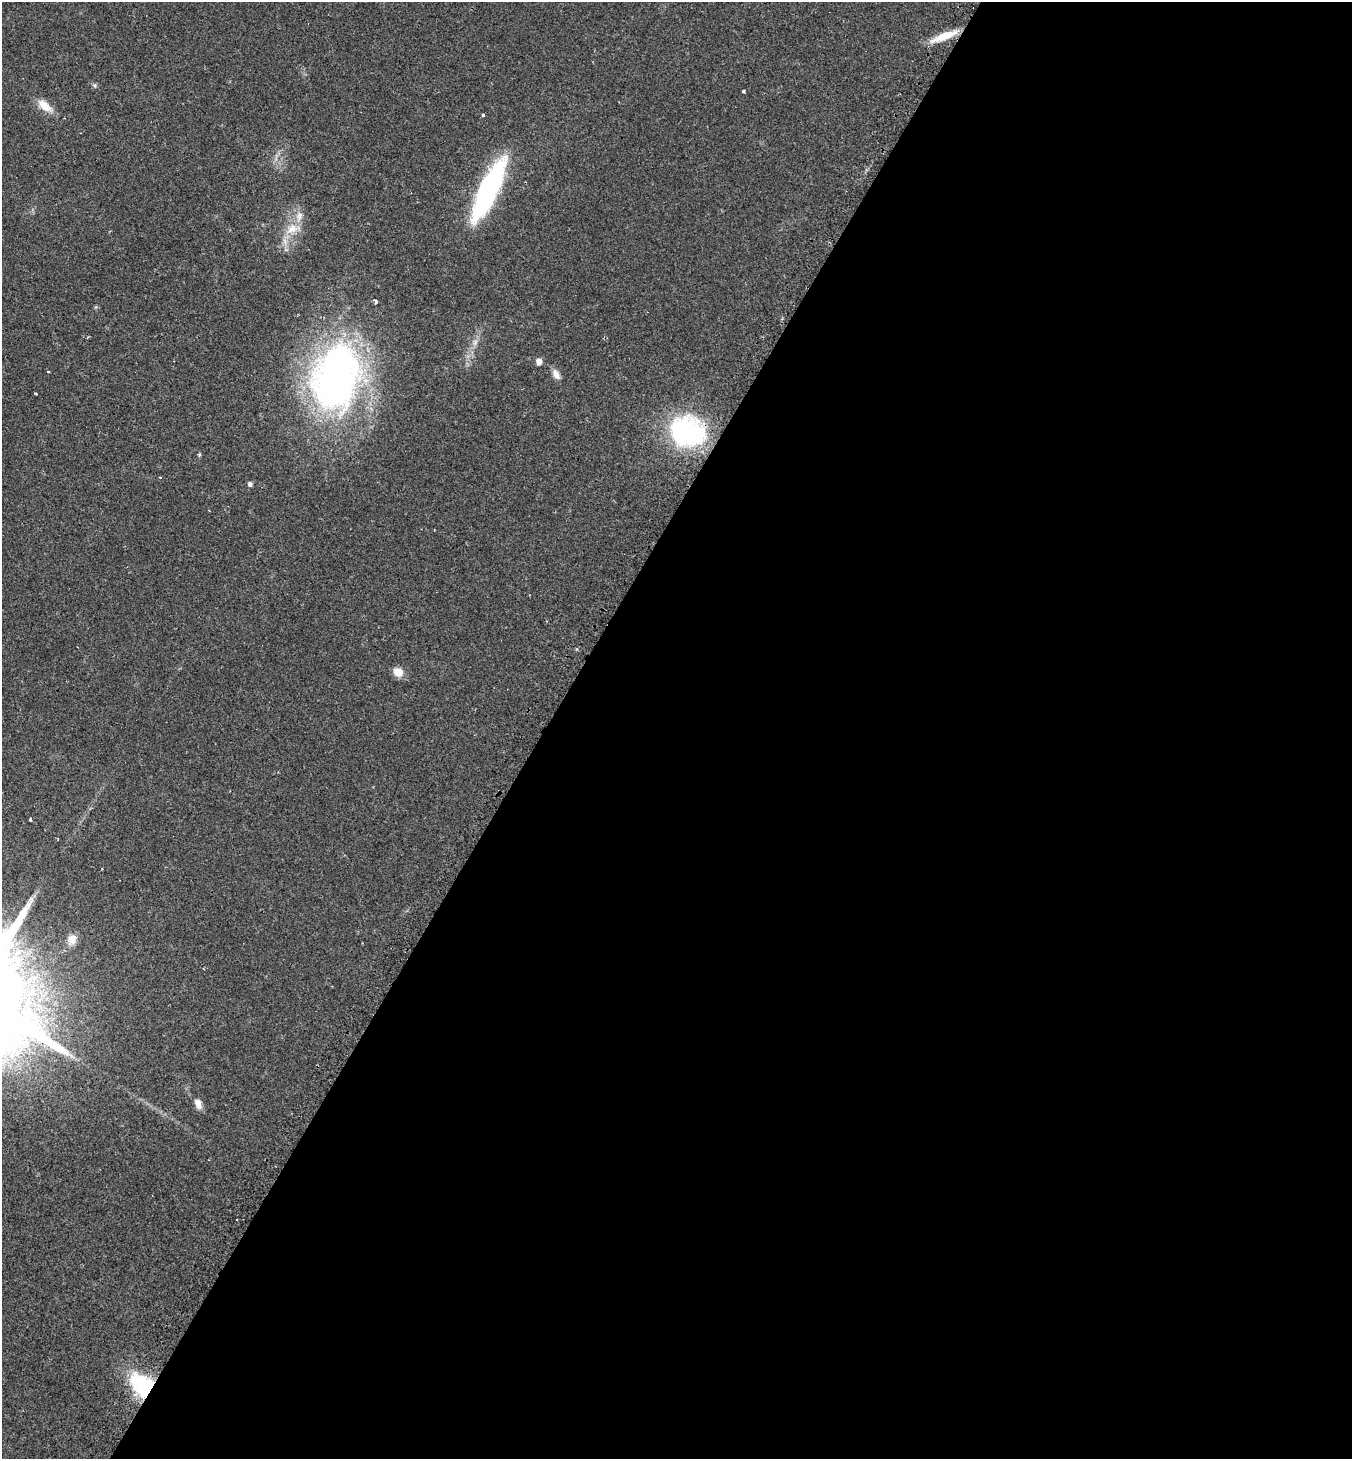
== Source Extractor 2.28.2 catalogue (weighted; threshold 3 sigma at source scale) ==
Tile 12 of 4 x 4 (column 4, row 3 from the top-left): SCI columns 4360-5709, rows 1478-2934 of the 5936 x 5931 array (HDU 1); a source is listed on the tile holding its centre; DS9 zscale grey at full resolution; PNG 1354 x 1461 px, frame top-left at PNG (2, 2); no overlay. Shown black and unused: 60% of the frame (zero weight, under 2 of 3 exposures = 2% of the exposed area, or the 3 px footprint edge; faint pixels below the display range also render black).
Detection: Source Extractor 2.28.2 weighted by HDU 2 'WHT'; one run over the whole footprint, this tile lists its part. Background 0.0302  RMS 0.0045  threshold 0.0204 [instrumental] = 3 sigma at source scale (4.5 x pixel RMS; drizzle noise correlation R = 1.50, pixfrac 1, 0.05/0.05 arcsec/px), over >= 5 px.
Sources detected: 25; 1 cosmic-ray / hot-pixel residue — not listed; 1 inside a brighter listed object's ellipse — not listed separately; the other 23 listed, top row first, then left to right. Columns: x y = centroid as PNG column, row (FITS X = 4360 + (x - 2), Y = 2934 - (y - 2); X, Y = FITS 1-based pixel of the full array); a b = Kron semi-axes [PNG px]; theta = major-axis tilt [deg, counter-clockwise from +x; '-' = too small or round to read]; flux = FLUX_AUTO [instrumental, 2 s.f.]
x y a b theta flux
944 36 33 8 21 9.6
95 85 7 6 - 0.85
744 91 3 3 - 0.85
45 106 21 10 -39 6.2
483 115 3 3 - 1.5
488 190 65 17 65 82
292 229 22 13 20 7.8
376 301 4 3 - 3.3
475 342 7 4 71 1.4
539 362 6 5 - 3.3
48 371 3 3 - 1.1
556 374 13 8 -60 2.9
336 377 72 47 77 210
36 393 3 3 - 0.62
687 432 39 31 -16 69
199 455 6 4 72 0.55
160 477 3 3 - 0.51
250 484 5 5 - 1.5
398 672 10 9 - 5.4
30 820 3 3 - 1.1
72 939 12 11 - 3.6
198 1104 13 8 -66 3.2
143 1386 24 16 -39 44
Overlapping masked pixels (flux is a lower limit): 3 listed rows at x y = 336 377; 687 432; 143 1386